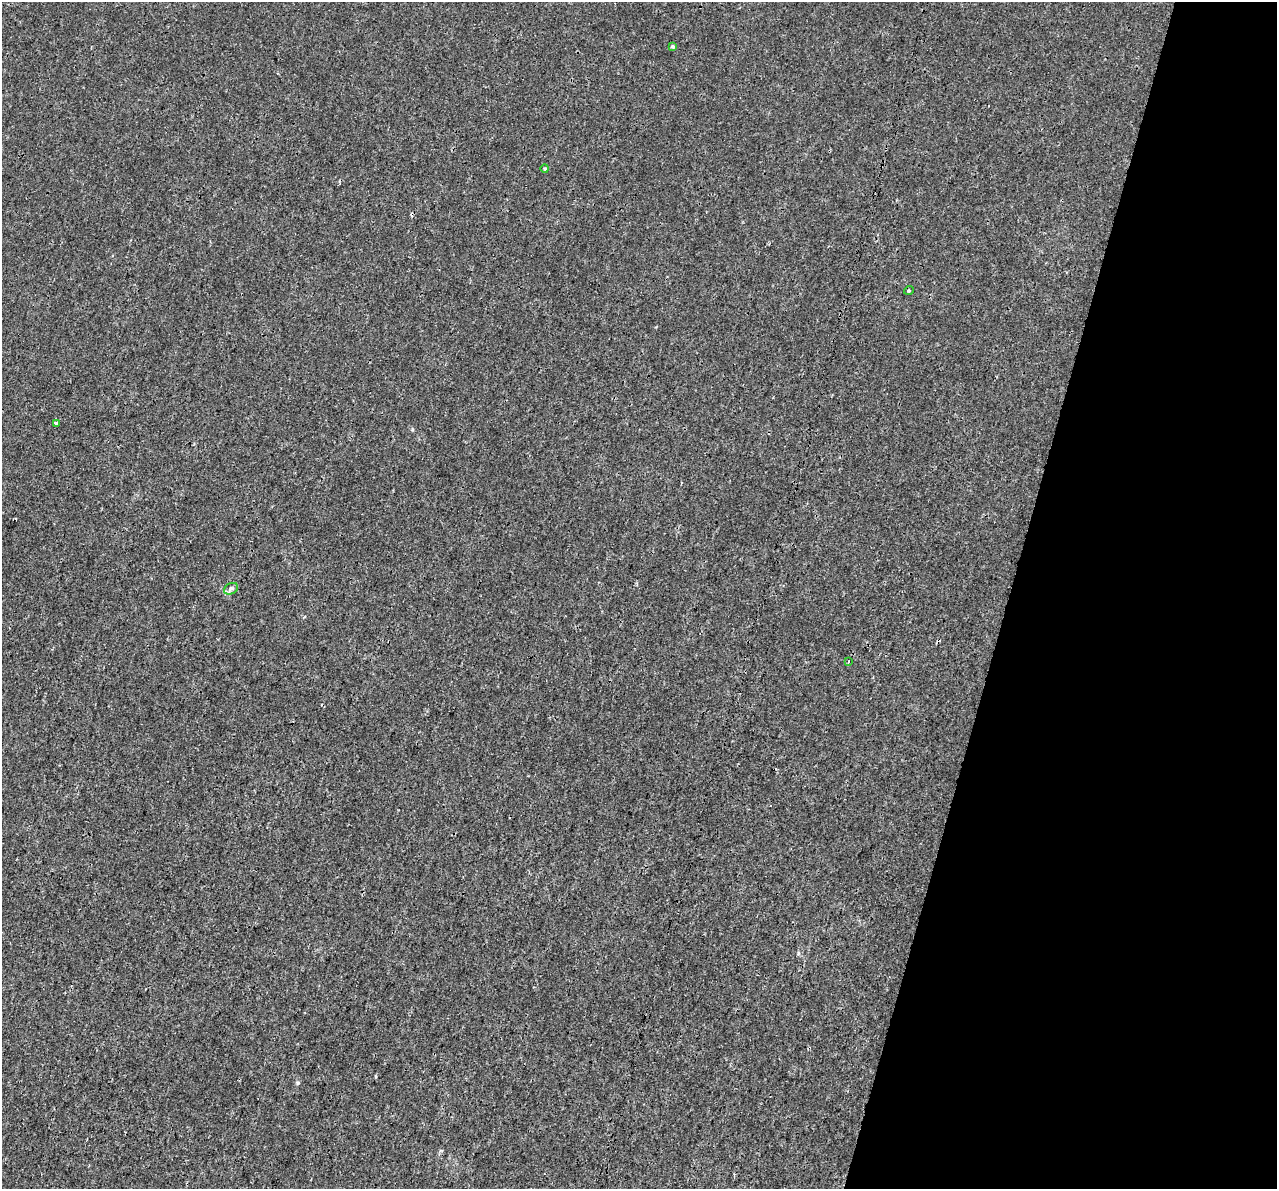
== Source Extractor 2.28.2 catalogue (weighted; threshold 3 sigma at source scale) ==
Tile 8 of 4 x 4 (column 4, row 2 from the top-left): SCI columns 3852-5126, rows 2716-3902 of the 5142 x 5368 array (HDU 1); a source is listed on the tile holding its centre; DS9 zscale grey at full resolution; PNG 1279 x 1191 px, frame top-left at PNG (2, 2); each listed source drawn as its Kron ellipse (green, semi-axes under 4 px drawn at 4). Shown black and unused: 21% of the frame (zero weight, under 3 of 4 exposures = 5% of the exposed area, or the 3 px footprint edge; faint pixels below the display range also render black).
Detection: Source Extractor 2.28.2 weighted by HDU 2 'WHT'; one run over the whole footprint, this tile lists its part. Background 1.88e-04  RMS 0.0015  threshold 0.00666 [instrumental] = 3 sigma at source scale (4.5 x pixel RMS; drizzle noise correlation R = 1.50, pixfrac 1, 0.0396/0.0396 arcsec/px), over >= 5 px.
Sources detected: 7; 1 cosmic-ray / hot-pixel residue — neither listed nor drawn; the other 6 listed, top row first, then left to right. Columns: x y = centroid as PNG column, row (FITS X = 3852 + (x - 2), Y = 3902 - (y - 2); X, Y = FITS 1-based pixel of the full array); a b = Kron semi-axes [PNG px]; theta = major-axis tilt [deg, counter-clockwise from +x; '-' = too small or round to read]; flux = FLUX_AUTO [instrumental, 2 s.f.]
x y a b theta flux
672 47 4 4 - 0.27
545 169 4 4 - 0.19
909 290 5 3 - 0.13
56 423 4 3 - 0.16
231 589 7 5 29 0.35
848 662 3 3 - 0.18